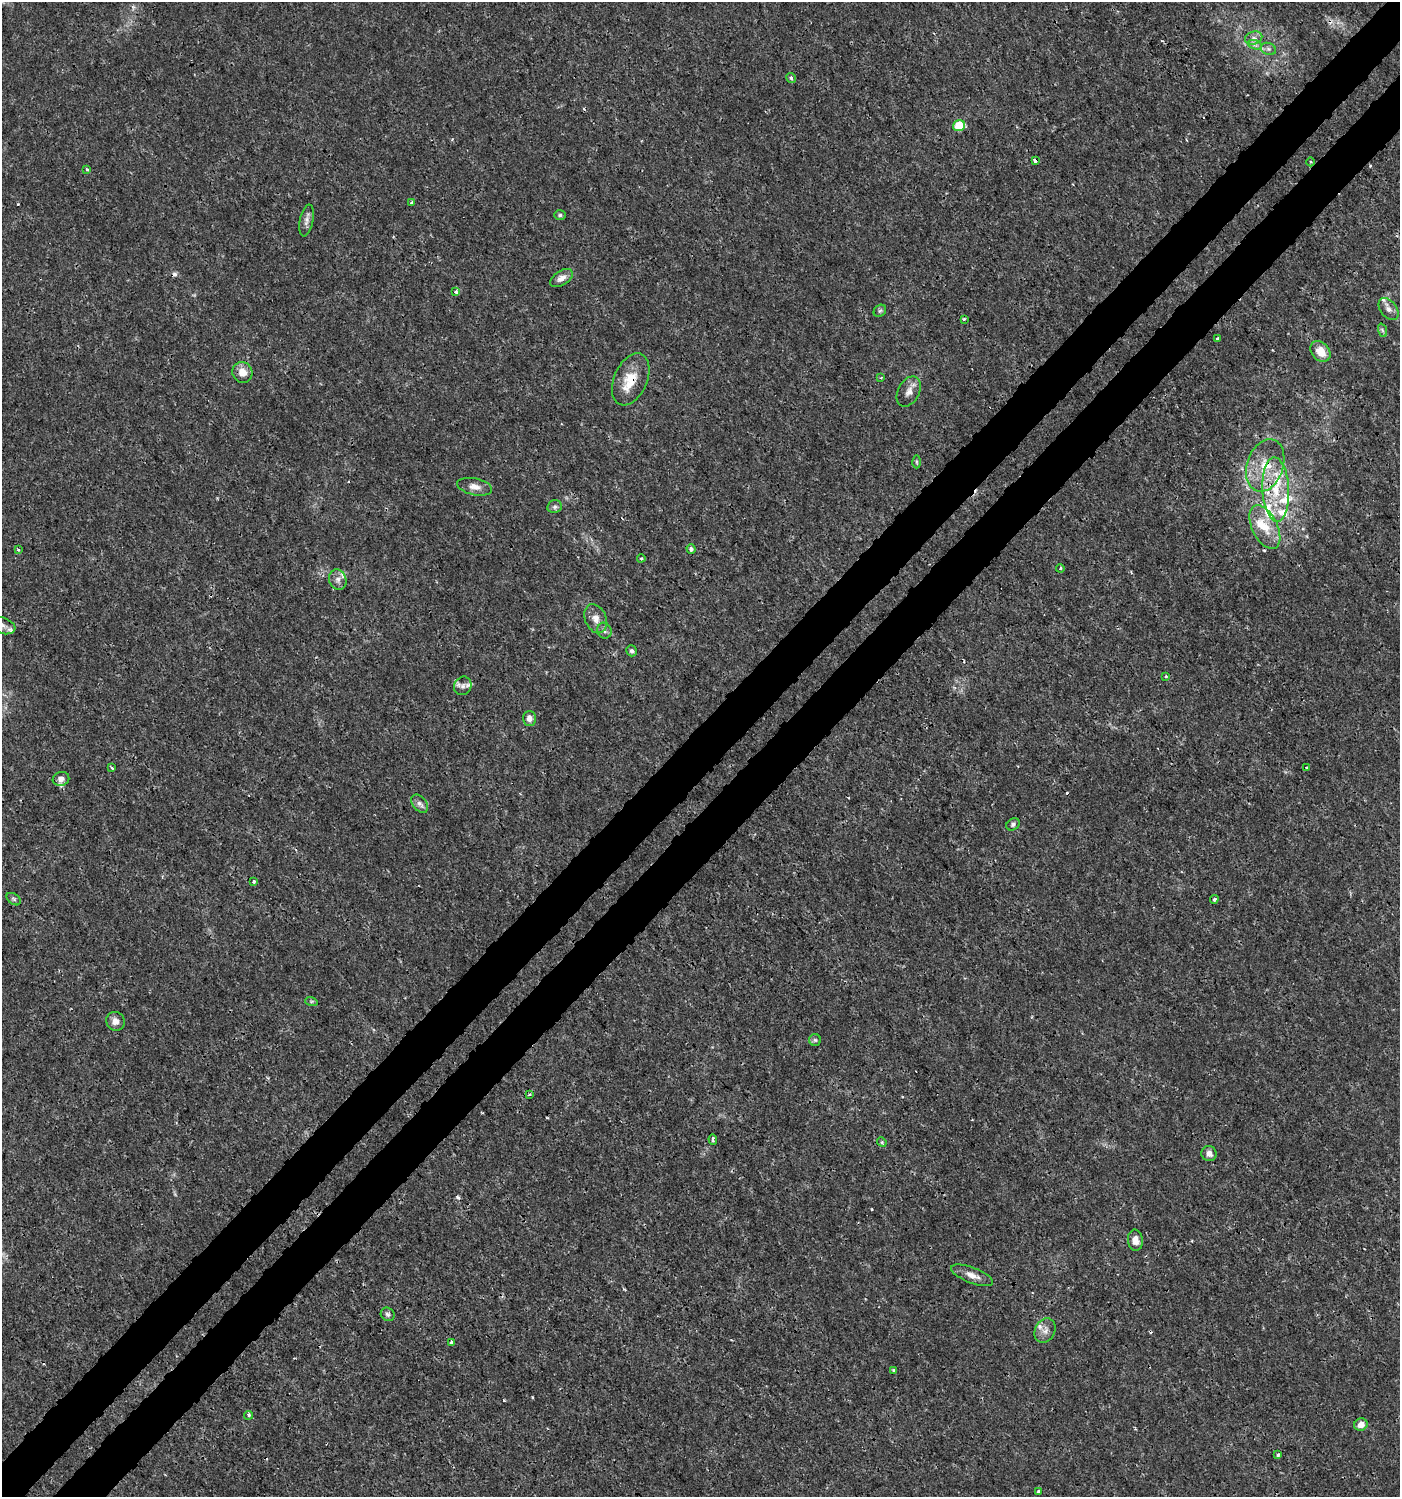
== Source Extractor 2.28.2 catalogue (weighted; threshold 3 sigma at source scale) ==
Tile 7 of 4 x 4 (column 3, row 2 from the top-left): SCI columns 2997-4394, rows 3040-4534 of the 6057 x 6072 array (HDU 1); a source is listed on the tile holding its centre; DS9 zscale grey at full resolution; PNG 1402 x 1499 px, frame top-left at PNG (2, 2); each listed source drawn as its Kron ellipse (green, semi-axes under 4 px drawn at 4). Shown black and unused: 7% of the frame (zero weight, under 3 of 4 exposures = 5% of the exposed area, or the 3 px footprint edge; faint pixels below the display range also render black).
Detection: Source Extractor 2.28.2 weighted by HDU 2 'WHT'; one run over the whole footprint, this tile lists its part. Background 0.00101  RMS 7.8e-04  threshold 0.0035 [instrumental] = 3 sigma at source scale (4.5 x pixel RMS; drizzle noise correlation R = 1.50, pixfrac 1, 0.0396/0.0396 arcsec/px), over >= 5 px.
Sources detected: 85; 8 cosmic-ray / hot-pixel residue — neither listed nor drawn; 11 inside a brighter listed object's ellipse — not listed separately; the other 66 listed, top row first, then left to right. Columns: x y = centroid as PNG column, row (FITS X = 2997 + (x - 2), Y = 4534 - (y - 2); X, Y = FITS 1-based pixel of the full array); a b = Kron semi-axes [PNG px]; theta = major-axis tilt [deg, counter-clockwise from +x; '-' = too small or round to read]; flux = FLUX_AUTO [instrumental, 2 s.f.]
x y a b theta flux
1254 38 9 6 16 0.33
1255 45 7 4 -19 0.2
1268 49 8 6 -20 0.23
791 78 5 4 - 0.13
959 126 6 5 - 2.8
1035 161 4 3 - 0.67
1311 162 4 3 - 0.092
87 169 4 3 - 0.091
412 202 4 3 - 0.1
560 215 6 5 - 0.14
306 220 16 6 79 0.38
561 278 12 7 33 0.5
456 292 3 3 - 0.21
1389 309 12 8 -50 0.44
880 311 7 5 43 0.14
964 319 3 3 - 0.12
1382 330 7 4 -71 0.16
1217 338 3 3 - 0.1
1320 351 11 8 -48 1.3
242 372 10 9 - 0.88
881 378 4 3 - 0.095
631 379 27 16 66 1.8
909 391 16 10 62 0.62
916 462 6 4 -89 0.13
1265 465 27 18 71 2.5
475 487 18 8 -12 0.61
1276 490 32 13 -87 3
555 507 7 6 - 0.22
1265 527 23 12 -64 1.6
691 549 5 4 - 0.27
18 550 4 3 - 0.1
641 558 4 3 - 0.1
1060 568 4 3 - 0.11
338 579 10 8 -70 0.44
596 619 15 10 -68 0.69
3 626 13 8 -19 0.45
604 631 8 7 - 0.26
632 651 6 5 - 0.2
1166 676 4 3 - 0.093
463 686 9 8 - 0.35
529 718 7 6 - 0.45
1306 767 3 3 - 0.069
112 768 4 3 - 0.12
61 779 8 7 - 0.32
420 804 10 7 -51 0.31
1013 824 7 5 33 0.21
254 881 3 3 - 0.17
14 899 8 5 -36 0.16
1214 899 4 4 - 0.22
311 1001 6 4 -18 0.1
115 1021 9 9 - 0.52
815 1040 6 6 - 0.14
530 1094 3 2 - 0.094
713 1139 5 2 - 0.13
882 1142 5 4 - 0.13
1209 1154 8 7 - 0.39
1135 1240 10 7 -85 0.65
972 1275 22 8 -21 0.72
388 1314 7 6 - 0.19
1045 1330 13 10 62 0.52
452 1342 4 3 - 0.43
894 1370 3 3 - 0.13
249 1415 4 4 - 0.14
1361 1425 7 6 - 0.63
1278 1455 3 3 - 0.18
1038 1491 3 3 - 0.19
Overlapping masked pixels (flux is a lower limit): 3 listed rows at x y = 1035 161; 631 379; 1265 465
Isophote crosses this tile's border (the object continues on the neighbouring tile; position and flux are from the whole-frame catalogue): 1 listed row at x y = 3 626